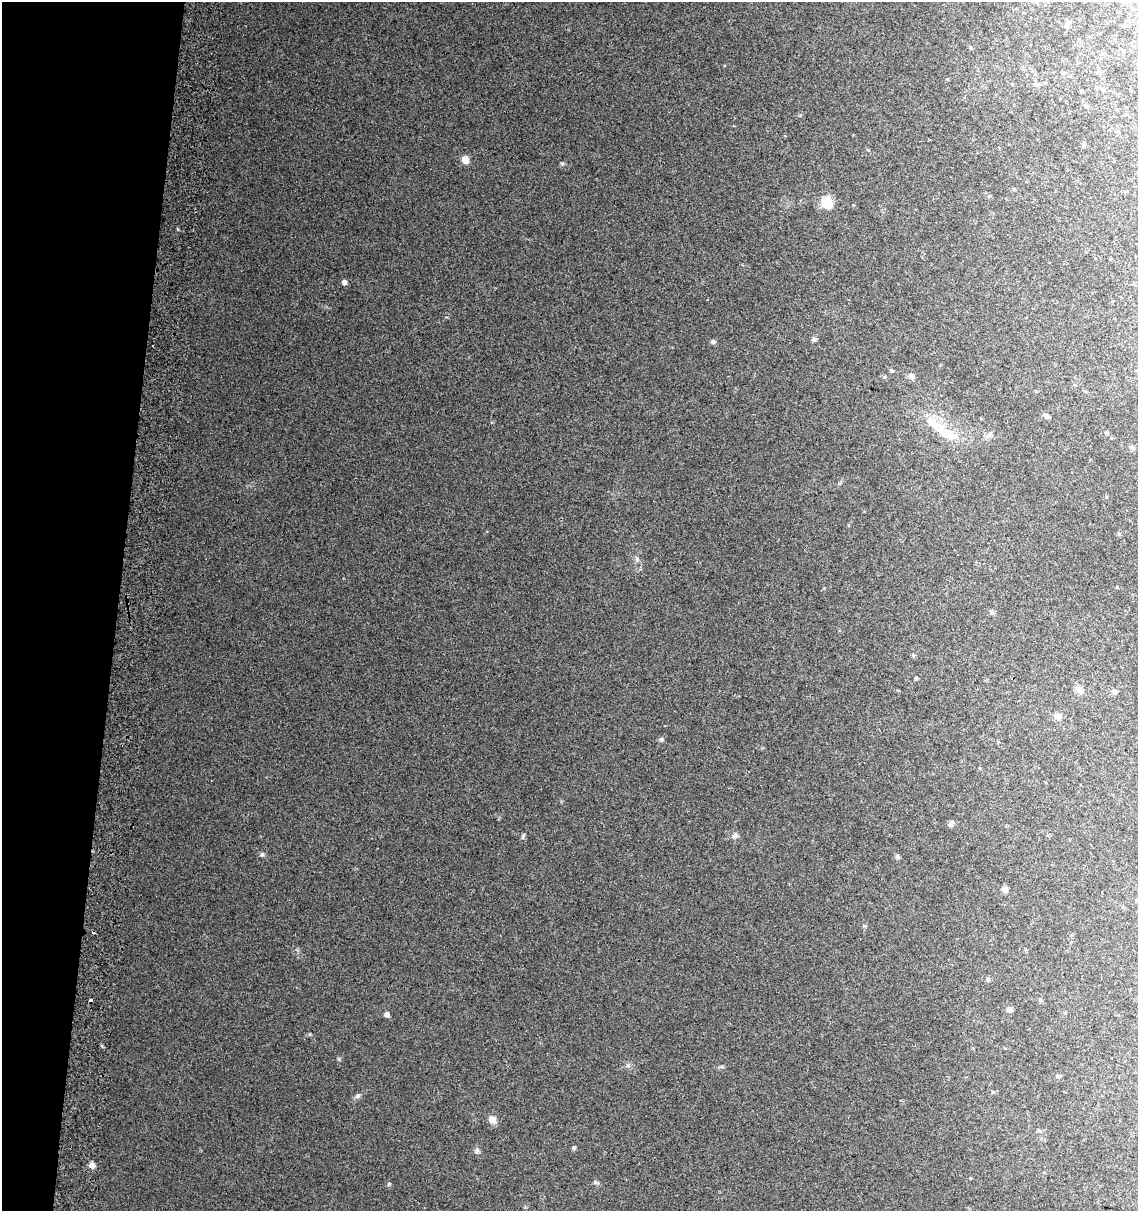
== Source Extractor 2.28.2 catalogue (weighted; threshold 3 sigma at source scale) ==
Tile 9 of 4 x 4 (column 1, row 3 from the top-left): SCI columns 328-1463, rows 1216-2424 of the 5136 x 4857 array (HDU 1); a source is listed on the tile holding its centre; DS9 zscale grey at full resolution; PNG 1140 x 1213 px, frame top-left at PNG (2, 2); no overlay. Shown black and unused: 10% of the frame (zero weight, under 2 of 3 exposures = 2% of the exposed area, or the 3 px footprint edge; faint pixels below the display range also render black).
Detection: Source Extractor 2.28.2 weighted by HDU 2 'WHT'; one run over the whole footprint, this tile lists its part. Background 0.0665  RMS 0.01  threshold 0.0464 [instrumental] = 3 sigma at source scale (4.5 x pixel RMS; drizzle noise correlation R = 1.50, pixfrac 1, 0.0396/0.0396 arcsec/px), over >= 5 px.
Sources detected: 49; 2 cosmic-ray / hot-pixel residue — not listed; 1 inside a brighter listed object's ellipse — not listed separately; the other 46 listed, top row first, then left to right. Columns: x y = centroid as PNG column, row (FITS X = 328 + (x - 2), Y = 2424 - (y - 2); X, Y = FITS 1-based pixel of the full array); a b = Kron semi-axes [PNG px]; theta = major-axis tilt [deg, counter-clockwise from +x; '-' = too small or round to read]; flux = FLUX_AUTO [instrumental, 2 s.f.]
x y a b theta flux
1066 25 7 6 - 4.3
1124 25 6 4 -11 1.6
971 48 5 3 - 0.97
1123 51 4 3 - 0.8
1063 73 4 4 - 1.1
1036 84 8 5 -36 2.2
1103 89 5 4 - 1.4
1086 106 4 4 - 1.2
465 160 6 6 - 11
562 164 5 5 - 1.5
827 202 12 10 -67 21
344 282 6 5 - 3.2
814 339 6 5 - 2.2
713 342 7 6 - 2.2
892 371 6 3 -19 1.2
912 376 6 6 - 5.5
1046 416 7 6 - 3
1107 432 6 4 0 1.4
946 433 35 13 -32 26
989 435 9 7 32 3.5
1132 448 8 5 -27 2.1
637 559 6 6 - 2.2
992 613 7 5 90 1.9
913 655 6 4 -19 1.1
1079 690 9 8 - 6
1115 692 7 7 - 2.6
1057 716 8 7 - 5.7
661 739 6 5 - 1.7
951 823 8 6 44 3
523 836 6 4 47 1.5
735 836 8 6 15 3.1
262 854 6 5 - 1.8
897 856 7 5 -75 1.9
1005 889 6 6 - 4.7
988 980 7 4 -2 1.4
1040 1000 6 4 48 1.3
1010 1010 7 6 - 2.7
387 1014 5 4 - 5.3
1058 1076 7 5 -46 2
357 1096 7 5 19 2.5
492 1119 9 8 - 6.9
574 1148 6 4 66 1.5
477 1150 8 6 82 2.7
92 1165 6 6 - 5.8
596 1182 7 5 -30 1.7
388 1184 6 4 55 1.7
Unlisted compact peaks at least as high as the median listed source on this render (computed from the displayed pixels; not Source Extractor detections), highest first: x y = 628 1065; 338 1059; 864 926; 446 317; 824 588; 800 115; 721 1067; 916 679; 884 377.